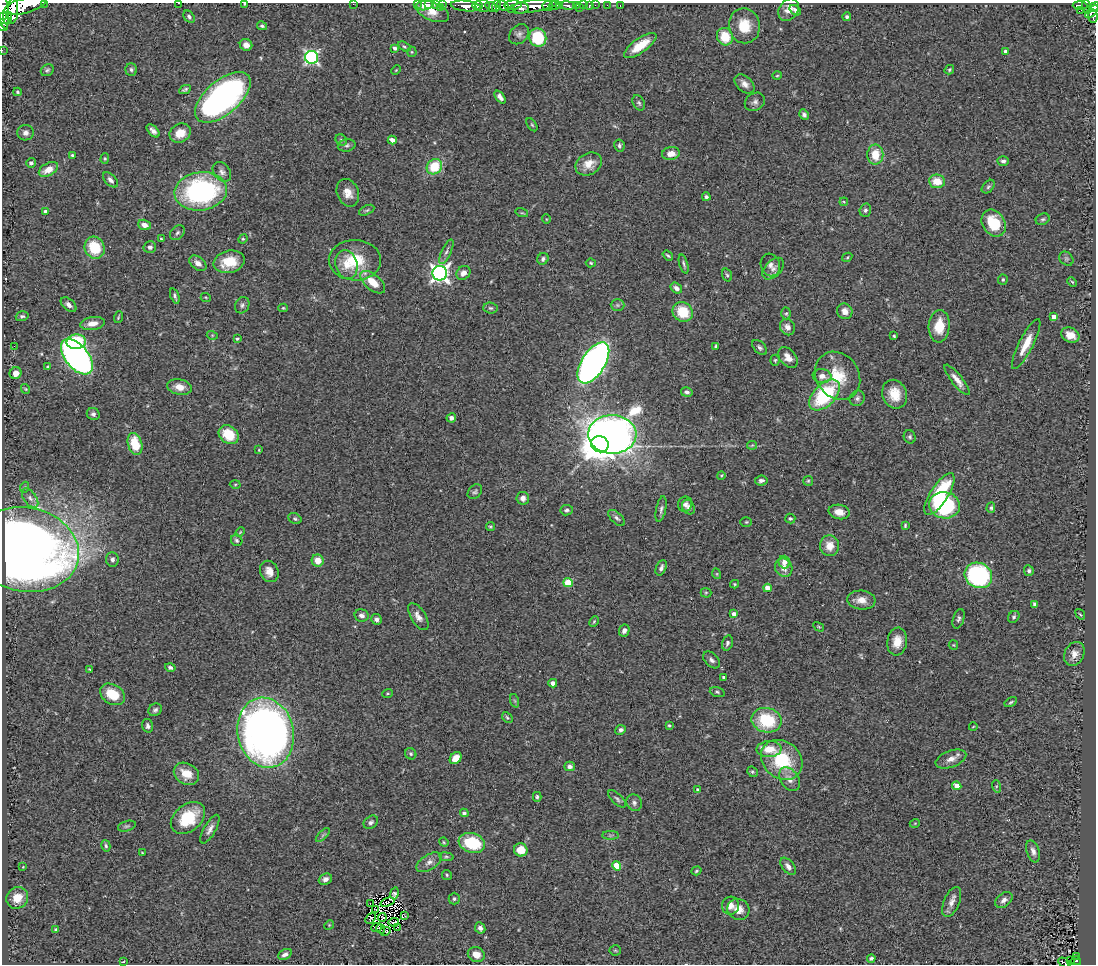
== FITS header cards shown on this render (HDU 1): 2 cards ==
NAXIS1  =                 1094
NAXIS2  =                  962

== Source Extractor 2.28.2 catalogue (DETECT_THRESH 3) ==
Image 1094 x 962 px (HDU 1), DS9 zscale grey, 1 PNG px = 1 image px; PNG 1098 x 966 px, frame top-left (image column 1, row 962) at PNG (2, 3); each listed source drawn as its Kron ellipse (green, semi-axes under 4 px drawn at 4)
Background 0.857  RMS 0.058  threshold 0.174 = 3 sigma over >= 5 px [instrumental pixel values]
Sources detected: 327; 7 with non-positive FLUX_AUTO (blend fragments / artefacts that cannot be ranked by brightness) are neither listed nor drawn; the other 320 listed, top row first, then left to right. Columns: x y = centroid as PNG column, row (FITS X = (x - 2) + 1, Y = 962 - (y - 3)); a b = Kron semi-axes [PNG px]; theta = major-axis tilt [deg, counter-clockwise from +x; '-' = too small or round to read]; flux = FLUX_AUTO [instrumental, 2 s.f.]
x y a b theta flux
44 3 2 2 - 40
178 3 3 2 - 4.6
245 4 3 3 - 4.4
353 4 2 2 - 17
417 4 3 2 - 8.1
429 4 3 2 - 19
436 4 4 3 - 14
442 4 2 2 - 16
25 5 22 7 17 2500
425 5 8 5 13 40
513 5 8 4 3 380
559 5 4 3 - 380
568 5 8 3 -7 180
584 5 3 2 - 14
595 5 2 2 - 8.6
607 5 2 2 - 2.2
466 6 15 5 -6 1100
477 6 5 3 - 510
483 6 7 6 - 540
497 6 6 3 72 230
503 6 6 4 -26 440
533 6 26 6 9 2100
548 6 5 5 - 540
554 6 5 4 - 810
576 6 3 3 - 160
589 6 4 3 - 34
620 6 3 2 - 20
1080 6 7 3 -3 150
1087 6 8 4 -76 220
441 7 3 2 - 6.7
491 7 6 4 -33 530
580 7 2 2 - 11
1094 7 5 4 - 240
521 8 7 5 4 860
3 10 19 5 -84 1400
13 10 13 5 87 2700
789 10 12 9 55 34
795 10 6 4 -37 13
1081 10 3 2 - 10
433 11 17 9 -23 49
1092 12 8 3 44 330
1093 16 7 5 -85 270
3 17 3 2 - 370
7 17 6 4 89 450
189 17 7 5 -56 9.1
847 17 4 4 - 9.3
262 26 5 4 - 7.5
744 26 17 15 -80 95
3 27 5 3 - 330
519 34 11 8 46 16
725 37 9 7 -66 99
538 38 9 8 - 180
246 45 6 5 - 22
640 45 19 7 36 81
404 47 7 4 -32 6.1
395 48 4 4 - 11
2 50 2 2 - 3.9
412 52 5 5 - 5
1005 52 4 4 - 21
312 57 6 6 - 800
47 70 7 5 34 7.8
131 70 6 6 - 8.5
396 70 5 3 - 3.6
949 70 5 4 - 5.2
777 76 5 3 - 3.6
745 84 11 7 -42 25
185 89 6 3 26 7.7
17 92 4 3 - 5.5
223 97 33 17 40 1400
500 97 7 4 -52 17
755 102 10 8 32 16
639 103 8 5 -61 8.5
804 115 5 4 - 10
532 125 7 4 -54 5.2
153 131 8 4 -46 17
26 133 8 8 - 18
180 133 11 9 29 56
341 140 6 5 - 6.2
392 140 4 4 - 29
347 145 9 6 12 9.5
619 146 6 5 - 10
671 153 9 6 9 32
72 155 3 3 - 4.9
875 155 10 8 90 77
105 159 5 4 - 5
1003 161 5 5 - 12
31 163 5 4 - 9.3
589 164 14 10 30 47
434 167 8 7 - 140
48 169 10 6 27 46
222 172 11 8 -51 18
110 180 9 5 -47 15
937 181 8 6 -6 62
988 187 8 5 49 7.9
201 191 26 19 7 700
348 193 14 10 -68 40
706 197 4 3 - 8.1
844 202 4 3 - 3.7
367 210 8 4 26 7.4
865 210 7 5 73 10
45 211 3 3 - 5.7
522 213 6 4 -17 4.8
546 219 5 3 - 3.1
1043 219 7 5 28 8.5
994 223 14 11 -57 130
144 225 6 5 - 29
177 233 8 6 45 11
161 239 4 3 - 5.1
243 239 5 4 - 5.2
150 247 6 6 - 13
95 248 11 10 - 120
446 252 13 4 65 13
668 255 6 3 -37 5.9
847 257 5 4 - 4.5
543 259 6 5 - 11
1066 259 8 6 -44 8.4
355 260 26 20 -1 150
229 262 16 11 14 93
198 263 10 6 -38 23
591 263 5 4 - 4.7
346 264 15 11 -74 51
684 264 10 3 -73 7.9
770 265 11 9 -72 20
773 269 13 8 46 23
440 273 7 7 - 1800
463 273 7 6 - 22
727 275 6 4 -72 6.7
1003 279 5 4 - 7.3
373 282 15 7 -40 71
1072 282 5 4 - 4.4
676 288 6 5 - 15
175 296 8 4 -68 9.1
206 298 5 3 - 3.3
69 305 9 5 -41 17
242 305 8 7 - 11
617 305 7 6 - 8.1
283 308 5 4 - 4.7
491 308 7 5 -3 7.9
845 311 8 7 - 28
683 312 10 9 - 120
786 313 6 5 - 6.2
22 316 6 5 - 9
118 317 6 3 71 4.3
1054 317 4 4 - 44
92 323 12 6 9 32
939 326 16 10 85 84
787 327 8 7 - 20
212 335 5 3 - 3.8
1070 335 9 7 -24 43
894 336 3 3 - 5.8
237 339 4 3 - 6.7
76 342 9 7 4 170
1026 344 28 7 63 66
14 346 2 2 - 65
715 346 4 3 - 4.9
760 347 9 5 -46 10
77 357 21 11 -51 1800
788 357 12 8 -51 30
775 360 5 4 - 5.2
593 363 23 11 58 2200
48 367 4 3 - 5.9
16 373 6 5 - 26
822 376 9 7 -7 27
838 376 25 21 -55 130
957 380 19 5 -52 33
179 387 12 7 -10 37
25 389 5 3 - 3.7
687 392 6 5 - 11
895 394 15 12 -69 81
825 395 19 11 45 320
857 398 8 7 - 11
93 414 7 6 - 13
451 418 5 4 - 15
612 434 24 19 -2 3500
229 435 11 8 -37 100
910 437 7 5 -65 7.6
135 444 11 7 -73 110
600 444 9 8 - 9300
752 445 5 4 - 4.1
259 450 4 3 - 3.9
721 475 4 3 - 3.9
761 481 6 5 - 12
808 481 5 5 - 5.2
235 484 5 3 - 4.1
25 487 5 3 - 4.2
475 492 8 6 47 9
939 494 24 9 57 230
30 498 11 6 -55 15
523 498 6 6 - 24
685 504 8 7 - 13
944 505 15 13 -8 410
688 507 8 6 -65 12
991 508 5 4 - 7
661 509 13 5 79 13
567 510 6 5 - 8.8
839 512 10 7 -11 36
617 518 10 5 -43 12
295 519 7 5 -27 7.1
790 519 5 5 - 6.3
746 522 6 5 - 5.4
905 525 4 3 - 5
490 526 5 4 - 5.8
240 532 5 3 - 3.7
237 540 6 5 - 8.9
830 546 10 9 - 48
26 550 54 42 -10 4700
112 559 7 6 - 14
318 561 6 6 - 46
784 562 6 6 - 23
661 568 8 5 65 13
784 568 9 8 - 33
269 571 11 9 -64 34
1029 571 5 5 - 8.7
717 574 5 3 - 3.8
978 575 14 12 -29 550
568 583 4 4 - 140
735 584 4 4 - 4.3
767 588 4 4 - 43
706 593 5 5 - 4.8
861 600 14 9 -6 38
1034 604 4 3 - 7.5
734 614 4 4 - 20
1080 614 5 3 - 3.7
362 615 7 6 - 16
418 617 15 7 -58 27
1014 617 6 5 - 7.2
376 619 5 5 - 15
959 619 10 5 72 12
594 621 6 4 63 5.1
819 627 6 3 -30 4.1
624 631 6 5 - 17
897 641 14 10 81 53
727 643 8 5 75 11
953 645 5 4 - 3.8
1074 654 12 9 62 31
712 660 10 6 -46 13
170 667 5 4 - 10
89 669 4 3 - 3
724 677 3 3 - 6.2
553 683 4 4 - 25
717 692 8 4 -17 6.8
388 693 5 3 - 3.7
113 694 13 9 -32 100
515 701 7 4 -71 6.7
1011 702 7 4 30 6.4
155 710 7 6 - 9.8
507 718 6 4 -49 6.5
767 720 15 12 -11 200
669 725 3 3 - 5
148 726 7 5 -76 11
973 727 4 2 - 3.1
621 730 5 5 - 13
266 733 35 28 -77 2800
769 749 12 8 3 65
411 754 6 5 - 6.6
456 758 7 5 50 47
951 759 16 8 20 32
782 760 22 18 -40 220
570 766 5 5 - 13
752 772 6 5 - 6.2
186 774 13 10 -31 62
789 779 13 9 -54 32
957 786 4 4 - 69
996 786 6 4 -73 6.9
697 789 3 3 - 7.9
537 797 5 4 - 7.5
617 799 11 5 -45 10
634 803 8 7 - 13
464 813 4 4 - 9.7
188 818 19 13 40 160
371 822 8 6 41 11
915 823 5 3 - 3.3
127 826 9 5 15 8.7
210 829 16 6 61 21
323 835 9 3 45 6.8
610 835 8 4 0 8.2
444 842 5 4 - 4.6
472 843 13 9 -18 170
106 846 6 4 -75 7.1
521 850 7 6 - 61
1033 851 11 6 -71 18
142 853 4 3 - 3.4
446 857 7 4 -8 6.4
429 862 14 7 32 24
617 866 5 4 - 87
788 866 10 6 -52 17
23 867 2 2 - 2.4
696 871 5 4 - 5.5
447 875 5 5 - 5.6
325 879 7 5 23 16
394 893 6 4 80 5.7
17 898 11 10 - 69
454 899 6 5 - 8
1004 900 10 6 39 18
387 902 7 3 21 7.5
952 902 16 7 67 26
370 903 2 2 - 1.2
731 906 9 8 - 25
738 909 11 10 - 40
375 910 3 2 - 4.7
405 916 3 2 - 11
370 918 6 3 49 4.9
382 918 4 2 - 4.5
394 922 5 2 - 3
329 925 5 4 - 4.2
376 927 5 3 - 4.2
397 927 2 2 - 2.2
480 928 6 5 - 14
56 929 4 3 - 4.6
381 929 5 2 - 4.9
385 931 5 2 - 3.3
615 950 5 5 - 4.9
285 954 7 5 29 16
476 954 8 7 - 42
1076 956 3 2 - 16
871 958 4 3 - 7.5
1070 961 3 2 - 10
1076 961 5 4 - 58
123 962 3 3 - 3.5
1064 963 6 2 -27 13
At the frame edge (FLAGS 8, measured only in part): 16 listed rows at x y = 44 3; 178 3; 245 4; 353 4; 417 4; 429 4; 436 4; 442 4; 25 5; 1094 7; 3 10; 13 10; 3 17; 3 27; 2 50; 1064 963
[7 non-positive-flux detections neither listed nor drawn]